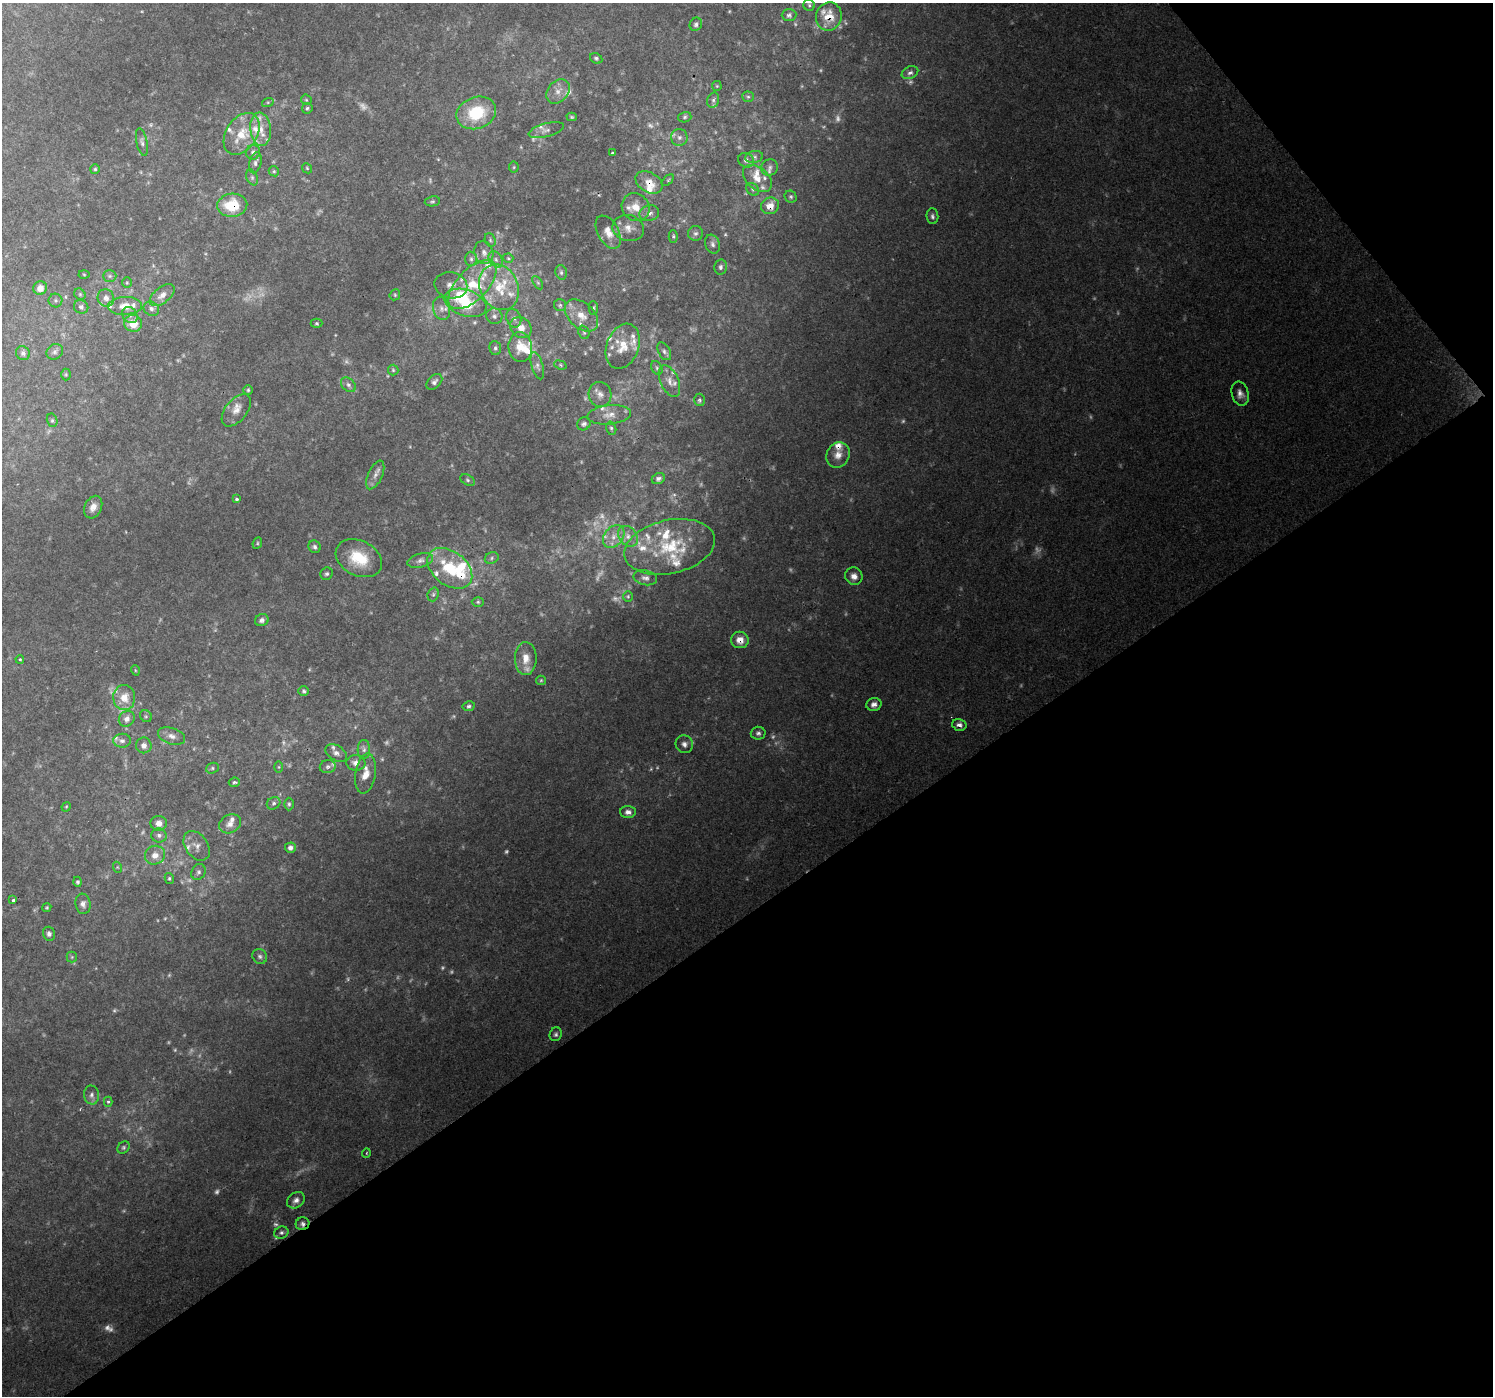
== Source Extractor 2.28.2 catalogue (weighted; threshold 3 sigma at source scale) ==
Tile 12 of 4 x 4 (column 4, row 3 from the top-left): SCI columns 4473-5963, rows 1548-2941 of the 5982 x 5925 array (HDU 1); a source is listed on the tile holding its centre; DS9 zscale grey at full resolution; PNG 1495 x 1398 px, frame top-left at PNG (2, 3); each listed source drawn as its Kron ellipse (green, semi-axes under 4 px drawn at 4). Shown black and unused: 38% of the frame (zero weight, under 2 of 3 exposures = <1% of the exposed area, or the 3 px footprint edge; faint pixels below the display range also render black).
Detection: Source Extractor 2.28.2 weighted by HDU 2 'WHT'; one run over the whole footprint, this tile lists its part. Background 0.113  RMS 0.0066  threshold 0.0295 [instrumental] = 3 sigma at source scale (4.5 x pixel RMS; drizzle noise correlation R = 1.50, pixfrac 1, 0.0396/0.0396 arcsec/px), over >= 5 px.
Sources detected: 287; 59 too faint to see at this stretch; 1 inside a brighter object's white glare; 1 cosmic-ray / hot-pixel residue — neither listed nor drawn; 45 inside a brighter listed object's ellipse — not listed separately; the other 181 listed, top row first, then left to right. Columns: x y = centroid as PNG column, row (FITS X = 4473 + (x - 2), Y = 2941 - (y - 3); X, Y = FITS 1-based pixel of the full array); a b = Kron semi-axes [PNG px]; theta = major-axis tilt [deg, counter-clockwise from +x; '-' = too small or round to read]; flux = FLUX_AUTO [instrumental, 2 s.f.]
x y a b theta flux
809 5 6 5 - 1.2
789 15 7 6 - 1.9
829 16 14 12 73 12
696 24 7 6 - 1.8
596 58 6 5 - 1.3
910 73 8 6 24 2.5
717 86 5 5 - 0.79
558 91 13 10 49 5.9
748 97 6 5 - 1.3
306 100 6 4 -43 0.95
713 100 8 5 75 1.9
268 102 6 4 18 0.93
307 108 5 5 - 1.2
476 113 20 16 19 33
572 117 5 4 - 0.88
685 117 7 5 18 1.3
261 129 17 10 -84 8.9
546 130 18 6 15 3.6
242 134 23 15 57 16
679 137 8 8 - 2.9
142 142 14 5 -78 2.4
253 152 7 7 - 2.1
612 153 3 3 - 6.2
754 157 9 6 10 1.9
746 160 8 7 - 2.3
255 163 11 6 76 2.3
514 167 5 5 - 0.96
770 167 8 8 - 2.6
307 168 5 4 - 0.85
95 169 5 5 - 1
274 171 5 4 - 1
252 178 8 5 -64 1.5
757 178 17 10 -41 7.2
668 180 7 3 46 0.97
649 182 14 10 -31 8.7
753 189 7 5 -45 1.3
791 197 6 5 - 1.2
432 201 8 5 9 1.4
232 205 15 11 5 23
770 206 9 8 - 7.5
636 207 15 13 -45 8.8
649 213 10 7 15 2.9
932 216 8 6 -84 1.8
628 228 16 13 -17 7
608 232 18 10 -61 7.5
696 233 7 7 - 1.9
673 236 6 4 89 0.99
490 240 7 5 -70 1.4
713 244 10 7 -68 2.3
484 253 12 9 -72 4.8
508 258 5 4 - 1.1
471 259 7 6 - 1.8
496 259 9 6 -51 2.6
721 267 7 6 - 1.8
561 272 7 5 -76 1.5
84 274 5 3 - 0.62
110 276 7 6 - 1.5
127 283 5 4 - 0.78
538 283 7 4 -58 1.3
451 285 16 13 -12 6.7
472 285 31 15 46 28
499 287 24 19 -64 25
40 288 7 6 - 4.9
80 294 6 5 - 1
162 295 14 8 38 5.4
395 295 6 5 - 1
106 298 9 8 - 3.9
56 300 7 7 - 1.8
465 303 22 13 -18 29
560 305 6 6 - 1.4
125 306 17 9 3 9
81 307 7 6 - 2.4
441 308 12 8 -76 4.4
593 308 7 4 89 1.1
151 309 8 7 - 2.6
130 315 9 7 -53 2.8
581 315 19 12 -42 11
494 316 8 7 - 2.5
514 318 9 7 -69 2.9
133 323 9 8 - 11
317 323 6 4 -1 1
521 328 11 10 - 6.8
584 332 7 5 -68 1.2
623 346 23 16 69 15
520 347 15 12 -84 12
495 348 7 6 - 1.6
664 351 9 6 -62 2.1
55 352 9 7 37 2.4
23 353 7 6 - 2.1
560 365 6 4 -21 0.89
537 366 14 5 -73 2.8
657 368 7 5 -61 1.4
393 370 5 5 - 1
66 374 6 5 - 0.91
669 381 17 9 -65 5.2
434 382 9 6 45 2.4
348 385 8 6 -40 2.1
248 390 4 4 - 0.87
600 394 12 11 - 5.6
1240 394 12 8 -73 4
700 400 6 5 - 1.5
236 410 19 10 50 6.5
609 415 22 9 5 8
52 420 7 5 -75 1.2
584 424 7 6 - 2
611 428 7 5 -75 1.3
838 455 13 11 64 6.3
375 475 15 7 66 4.1
658 479 7 5 25 2.1
468 480 7 5 -28 1.5
237 499 3 3 - 2.3
93 507 12 8 63 5.2
614 536 12 9 50 6.4
628 536 11 8 -52 5
257 543 6 4 64 0.89
315 547 6 6 - 1.9
670 547 46 27 12 41
359 558 24 17 -27 23
492 558 7 5 25 1.5
420 561 13 7 16 3.4
450 568 25 17 -38 29
327 574 6 6 - 1.4
854 576 9 8 - 4.3
645 578 12 7 -13 3
433 594 7 5 70 1.5
628 596 5 4 - 0.96
478 602 6 5 - 1.1
262 620 7 6 - 2.6
740 640 9 8 - 6.6
526 658 16 11 88 8.2
20 659 4 3 - 1.1
135 670 5 3 - 0.6
541 680 5 4 - 0.85
304 691 5 4 - 1.3
124 698 12 11 - 10
874 704 7 6 - 3.6
469 706 6 5 - 1.6
146 716 6 5 - 1.2
127 719 8 7 - 3.7
959 725 7 5 -15 3.7
758 733 7 6 - 2.1
172 736 14 8 -18 4.1
122 741 9 7 -1 2.8
684 744 9 8 - 3.2
144 745 8 8 - 3.6
364 749 9 6 88 2.7
336 753 12 7 -31 3.4
356 763 9 8 - 5
328 766 8 6 12 2.1
279 767 5 4 - 0.64
212 768 6 5 - 1.2
365 774 20 10 82 10
234 782 5 4 - 1.2
274 803 7 6 - 1.6
289 804 6 4 -90 1.2
66 807 5 4 - 0.68
628 812 8 6 -2 3.6
159 823 8 7 - 5.1
230 824 11 9 25 4.4
159 835 8 7 - 2.3
197 846 16 11 -54 5.1
290 848 5 5 - 2.8
155 855 10 9 - 5.6
117 867 5 3 - 0.64
198 872 8 7 - 1.9
169 878 5 4 - 0.93
77 882 5 4 - 1.2
13 900 3 3 - 3.4
83 904 10 7 -82 3.1
47 908 5 4 - 0.82
49 934 7 6 - 2.2
260 956 8 7 - 2
72 957 5 5 - 0.97
556 1034 7 6 - 1.6
92 1095 9 7 -80 2.5
108 1102 5 4 - 1.3
124 1147 7 5 46 1.3
366 1153 4 3 - 0.6
296 1200 9 7 38 3.1
302 1224 7 6 - 2.3
281 1233 7 6 - 1.8
Overlapping masked pixels (flux is a lower limit): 7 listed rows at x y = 829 16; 649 182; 232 205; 770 206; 740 640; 959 725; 302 1224